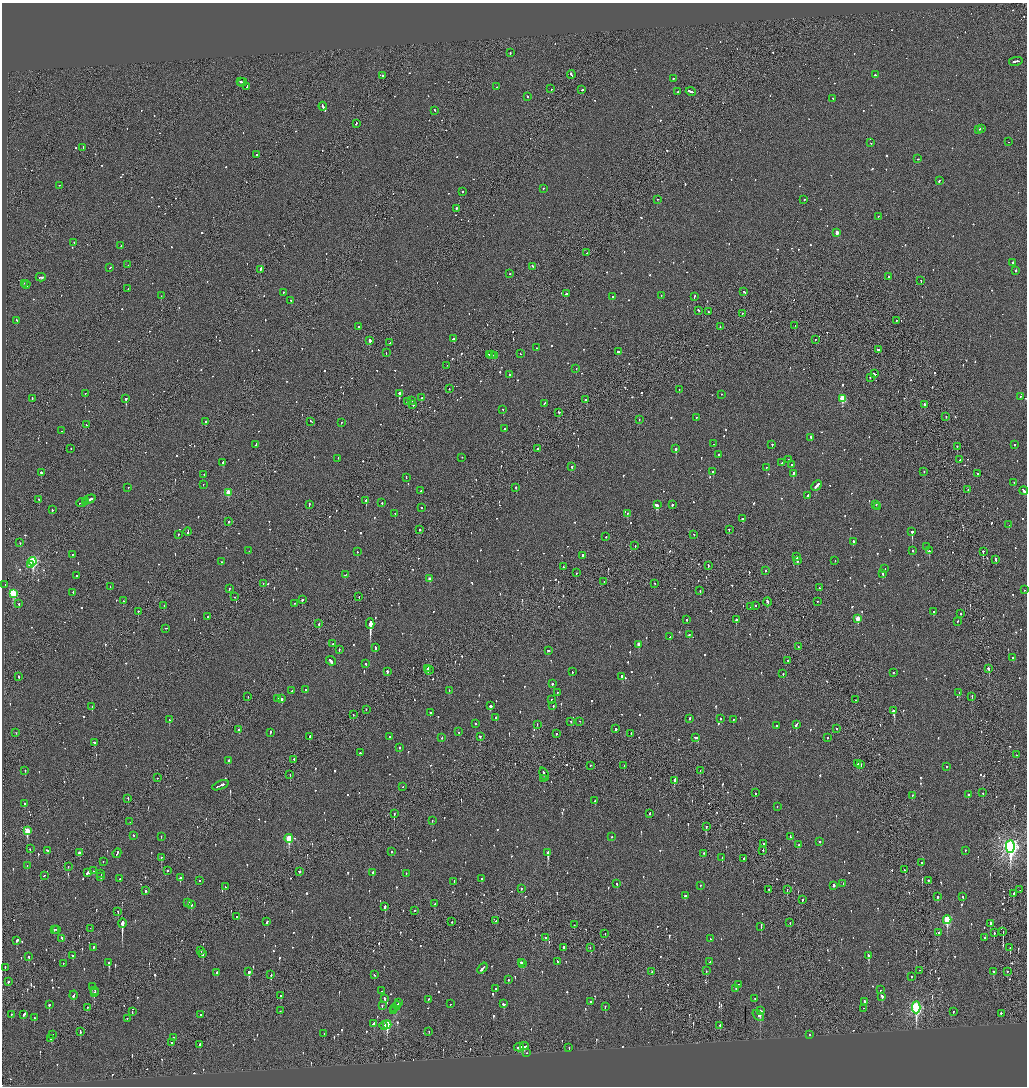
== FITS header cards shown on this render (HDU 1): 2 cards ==
NAXIS1  =                 2050
NAXIS2  =                 2168

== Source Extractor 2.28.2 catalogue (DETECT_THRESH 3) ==
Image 2050 x 2168 px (HDU 1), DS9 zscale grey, zoomed out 1/2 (1 PNG px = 2 x 2 image px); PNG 1029 x 1088 px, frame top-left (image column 2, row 2167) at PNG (2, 3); each listed source drawn as its Kron ellipse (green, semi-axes under 4 px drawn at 4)
Background -0.112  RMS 0.098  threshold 0.293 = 3 sigma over >= 5 px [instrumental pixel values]
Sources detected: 1295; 69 cannot appear on this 1/2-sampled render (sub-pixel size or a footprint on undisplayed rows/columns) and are neither listed nor drawn; of the other 1226, the 500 brightest by FLUX_AUTO listed and drawn (726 fainter detections omitted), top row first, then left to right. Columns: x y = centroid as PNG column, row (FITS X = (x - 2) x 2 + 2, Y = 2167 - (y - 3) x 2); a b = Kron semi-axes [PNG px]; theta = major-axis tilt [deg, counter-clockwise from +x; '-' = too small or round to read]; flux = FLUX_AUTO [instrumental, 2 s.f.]
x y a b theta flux
510 53 2 2 - 74
1016 61 7 2 10 340
571 74 4 2 - 220
382 75 2 2 - 180
875 75 2 2 - 130
673 78 2 2 - 170
240 82 2 2 - 130
242 82 5 2 - 270
247 86 3 1 - 100
496 87 2 2 - 54
551 89 2 2 - 73
582 90 2 2 - 150
691 91 5 2 - 470
678 92 2 2 - 110
527 97 2 2 - 95
833 98 2 2 - 52
323 106 4 2 - 250
434 110 2 2 - 57
356 124 2 1 - 180
981 128 3 2 - 130
978 129 3 2 - 100
1008 142 2 2 - 60
871 143 2 2 - 55
83 147 2 2 - 72
257 154 2 2 - 53
918 159 2 2 - 65
939 181 3 2 - 78
59 185 2 1 - 60
543 188 2 2 - 110
462 191 2 2 - 200
657 199 2 2 - 85
804 199 2 2 - 130
456 208 2 2 - 160
878 216 2 1 - 58
837 233 3 2 - 190
74 242 2 2 - 90
121 246 2 1 - 69
587 253 2 2 - 50
1012 262 2 2 - 600
128 265 2 2 - 66
532 266 3 2 - 86
110 267 2 2 - 110
260 269 3 2 - 330
1016 270 2 2 - 100
510 274 2 2 - 75
41 277 5 2 - 190
889 277 2 2 - 370
921 281 2 2 - 82
24 283 2 2 - 80
26 284 4 2 - 240
128 288 2 1 - 55
744 292 3 2 - 120
283 293 2 2 - 52
566 294 2 2 - 420
161 296 2 2 - 70
661 296 2 2 - 68
694 296 3 2 - 97
612 297 3 2 - 210
291 300 2 2 - 49
699 310 3 2 - 110
708 312 2 2 - 70
742 313 2 2 - 60
17 320 2 2 - 65
897 320 2 1 - 52
358 326 2 2 - 80
795 326 2 1 - 98
720 327 2 2 - 72
454 338 3 2 - 200
815 339 2 1 - 210
370 341 2 2 - 1800
390 343 2 2 - 71
536 348 2 2 - 90
879 349 4 2 - 88
618 352 2 2 - 140
386 353 2 2 - 100
490 354 3 1 - 110
520 354 2 2 - 80
492 355 2 2 - 140
495 355 3 2 - 210
447 365 2 1 - 51
576 368 2 2 - 55
874 374 4 2 - 250
509 375 2 2 - 290
870 377 2 2 - 59
449 389 2 2 - 50
679 389 2 2 - 59
85 393 2 2 - 92
399 393 2 2 - 1900
721 394 2 2 - 52
1020 396 2 2 - 150
126 398 2 2 - 1700
421 398 2 2 - 470
843 398 3 3 - 900
32 399 3 2 - 100
412 400 2 2 - 330
586 400 3 2 - 210
407 402 2 2 - 390
544 403 2 2 - 55
413 405 2 2 - 200
924 405 2 1 - 350
503 409 2 2 - 70
559 412 2 2 - 84
696 417 2 2 - 62
946 417 2 1 - 62
639 419 2 2 - 57
311 421 4 2 - 120
205 422 2 2 - 85
341 422 2 2 - 83
86 425 2 2 - 71
505 429 2 2 - 280
61 431 2 2 - 49
811 437 4 2 - 180
256 444 4 2 - 120
713 444 2 2 - 88
772 444 2 2 - 360
1014 444 2 2 - 72
957 446 2 1 - 200
71 448 2 1 - 49
537 448 2 2 - 85
676 449 2 2 - 630
718 455 2 2 - 200
462 457 2 2 - 61
338 458 2 2 - 79
960 459 2 2 - 62
788 460 2 2 - 92
223 462 3 2 - 350
782 463 2 2 - 77
791 464 2 2 - 110
572 467 2 2 - 360
766 467 2 2 - 53
924 471 2 1 - 55
713 472 2 2 - 270
41 473 3 2 - 410
793 473 3 2 - 210
977 473 2 2 - 50
204 474 2 2 - 51
406 477 3 2 - 51
1014 482 2 2 - 56
203 484 2 2 - 140
816 485 6 2 45 370
128 487 2 2 - 74
516 487 2 2 - 120
968 489 2 2 - 70
421 491 3 2 - 52
1024 491 4 2 - 190
228 492 3 3 - 460
808 495 3 2 - 100
39 499 2 2 - 60
89 499 6 2 22 270
366 500 2 2 - 440
85 501 2 1 - 81
81 503 5 2 - 260
382 503 2 2 - 60
309 504 3 2 - 120
876 504 2 2 - 54
657 505 3 2 - 990
672 505 2 2 - 230
878 506 2 2 - 49
422 508 2 2 - 81
52 510 2 2 - 120
395 513 2 2 - 110
627 513 2 2 - 190
742 518 3 2 - 120
229 522 2 2 - 77
1009 525 2 2 - 100
729 529 2 2 - 120
419 530 2 2 - 66
188 531 4 2 - 140
912 531 2 2 - 2500
178 534 2 2 - 130
694 535 2 1 - 77
606 537 2 2 - 120
853 542 3 2 - 210
20 543 2 2 - 100
635 546 2 2 - 74
927 547 3 2 - 250
249 551 2 2 - 53
357 551 2 2 - 50
912 551 2 2 - 48
929 551 2 2 - 320
983 551 2 2 - 350
72 555 2 2 - 130
582 555 2 2 - 320
796 557 4 2 - 220
996 559 3 2 - 130
797 560 3 2 - 150
835 560 2 1 - 71
33 561 4 3 - 2900
221 562 2 2 - 53
31 564 2 2 - 130
708 566 3 1 - 120
563 567 2 2 - 92
885 569 2 2 - 130
765 570 2 2 - 50
576 573 2 2 - 62
883 574 2 2 - 130
345 575 4 2 - 100
76 576 2 2 - 55
430 579 3 2 - 180
604 581 2 1 - 55
263 583 2 1 - 71
654 583 2 1 - 91
5 585 2 1 - 68
110 587 2 2 - 59
819 588 2 2 - 54
229 589 3 2 - 95
1024 590 2 2 - 72
700 591 2 1 - 52
73 592 3 2 - 74
13 593 3 3 - 1200
235 597 2 1 - 55
359 597 2 1 - 76
302 600 2 2 - 230
123 601 2 2 - 59
817 601 2 2 - 63
767 602 4 2 - 290
295 603 2 2 - 55
19 604 2 2 - 87
164 606 2 1 - 57
755 606 2 2 - 72
751 607 2 1 - 75
138 611 2 2 - 110
934 612 2 2 - 160
961 614 2 2 - 51
208 617 2 2 - 65
858 619 3 3 - 340
687 620 2 2 - 74
736 620 2 2 - 330
958 621 2 2 - 70
319 624 2 2 - 96
370 624 5 2 - 26000
166 628 3 1 - 82
689 635 2 2 - 100
670 637 3 2 - 81
333 644 2 2 - 77
639 644 3 2 - 170
798 646 2 2 - 50
375 647 3 2 - 220
339 649 3 2 - 94
548 650 3 2 - 65
1013 658 2 2 - 65
788 660 2 1 - 84
331 661 5 2 - 200
366 664 2 2 - 58
428 668 4 1 - 150
989 668 2 2 - 220
429 670 4 2 - 170
387 671 2 2 - 340
572 672 2 2 - 63
893 672 2 2 - 63
783 674 2 2 - 80
19 676 2 2 - 130
622 677 2 2 - 59
552 684 2 2 - 120
305 689 2 2 - 92
449 690 2 2 - 58
292 691 2 1 - 51
557 692 2 2 - 70
959 692 2 2 - 280
972 696 3 1 - 55
248 697 2 1 - 52
278 699 2 2 - 50
282 699 2 2 - 390
551 699 2 2 - 50
856 700 2 2 - 52
490 706 3 2 - 160
553 706 2 2 - 97
92 707 2 2 - 240
366 709 2 2 - 72
893 711 3 3 - 440
430 713 2 2 - 82
353 715 2 1 - 64
496 717 2 2 - 110
689 719 3 2 - 160
721 719 2 2 - 64
733 719 2 2 - 65
169 720 2 2 - 130
571 721 2 2 - 50
579 721 2 2 - 63
475 723 2 2 - 75
537 724 2 1 - 49
796 724 4 2 - 160
776 725 2 2 - 75
837 728 2 2 - 58
615 729 2 2 - 520
239 730 3 2 - 71
270 732 3 2 - 130
459 732 2 2 - 160
16 733 2 2 - 55
556 733 2 2 - 63
631 733 2 2 - 57
309 736 3 1 - 64
480 736 2 2 - 130
389 737 2 2 - 94
696 737 4 2 - 140
442 738 2 2 - 64
827 738 2 2 - 62
94 742 3 2 - 70
400 747 2 2 - 71
360 753 2 2 - 170
1016 755 2 2 - 52
294 759 2 1 - 66
228 761 3 2 - 97
858 763 3 2 - 150
861 764 2 2 - 120
590 765 2 2 - 150
624 766 2 1 - 50
947 766 2 2 - 120
25 770 2 2 - 72
700 770 2 1 - 52
290 774 2 1 - 85
544 774 7 2 -67 210
157 778 2 1 - 69
543 778 2 1 - 55
674 780 3 2 - 2200
220 785 9 2 22 290
403 787 2 1 - 65
755 793 3 2 - 310
983 793 2 2 - 55
912 795 2 2 - 50
968 795 2 2 - 220
128 798 2 2 - 85
595 801 2 2 - 67
25 803 2 2 - 67
777 806 2 2 - 68
650 813 2 2 - 76
394 814 2 1 - 340
432 820 2 2 - 56
130 822 2 1 - 52
706 827 2 2 - 93
27 831 4 3 - 550
133 835 2 2 - 64
161 836 2 1 - 51
612 837 2 2 - 52
790 837 3 2 - 75
289 838 4 3 - 730
820 841 2 2 - 120
763 844 2 2 - 96
799 845 2 2 - 50
1010 846 6 4 90 8300
30 849 2 2 - 59
47 850 3 2 - 150
763 850 2 2 - 110
965 850 2 2 - 73
391 851 2 2 - 97
79 852 3 2 - 82
548 852 4 2 - 730
117 853 5 2 - 170
704 853 3 2 - 55
161 857 2 2 - 81
722 857 2 1 - 83
744 858 2 1 - 55
103 861 2 2 - 120
922 862 3 2 - 80
27 865 2 2 - 59
68 866 2 1 - 59
905 870 2 2 - 53
93 871 2 2 - 48
167 871 2 2 - 170
299 871 2 2 - 71
373 872 2 2 - 70
87 873 3 2 - 420
406 873 2 2 - 58
101 874 2 2 - 76
44 875 3 2 - 94
101 876 2 2 - 170
180 878 3 2 - 84
120 879 2 2 - 52
481 879 2 2 - 71
928 880 2 2 - 62
200 881 2 2 - 78
454 881 2 2 - 89
843 883 2 2 - 49
617 884 2 2 - 83
701 885 2 2 - 74
833 885 3 2 - 150
225 887 2 2 - 56
521 889 2 2 - 48
769 889 2 2 - 120
787 889 2 1 - 49
1020 890 2 1 - 62
145 891 2 2 - 170
1013 893 3 2 - 100
685 896 3 2 - 88
938 897 3 2 - 110
963 897 2 2 - 78
802 899 2 2 - 50
188 902 2 2 - 200
435 904 3 2 - 100
191 905 2 2 - 73
385 906 3 2 - 340
414 910 2 2 - 81
118 911 2 1 - 83
237 916 2 2 - 69
947 920 4 3 - 1400
496 921 2 1 - 48
267 922 3 2 - 180
452 922 2 1 - 76
122 923 5 2 - 11000
790 923 2 1 - 79
990 923 4 2 - 130
574 925 2 1 - 48
761 926 4 2 - 150
90 928 2 1 - 48
54 929 2 2 - 120
57 929 2 2 - 110
1003 931 3 1 - 190
939 932 3 2 - 160
605 933 2 1 - 150
994 933 3 2 - 160
985 937 2 2 - 150
545 938 2 2 - 77
62 939 4 2 - 290
710 939 2 2 - 59
17 940 3 2 - 150
93 947 2 2 - 65
564 947 2 2 - 470
590 947 2 2 - 81
1010 948 3 1 - 120
201 950 2 1 - 58
203 954 3 2 - 140
73 955 2 2 - 63
868 955 3 2 - 320
29 956 2 2 - 95
557 961 2 2 - 56
521 962 2 2 - 170
710 962 2 2 - 63
63 963 2 1 - 62
109 963 3 2 - 430
523 963 2 2 - 220
5 967 2 2 - 110
482 968 6 2 51 210
920 970 2 1 - 92
706 971 2 2 - 70
993 971 3 2 - 90
1007 971 2 2 - 88
217 972 2 2 - 67
249 972 3 2 - 370
652 972 2 1 - 220
271 975 3 2 - 74
374 975 2 2 - 67
911 976 2 1 - 66
508 980 2 2 - 80
8 982 2 2 - 400
738 984 2 2 - 50
92 987 2 2 - 97
496 989 2 2 - 54
736 989 2 2 - 61
880 990 2 2 - 71
95 991 2 1 - 96
382 991 2 2 - 48
94 993 3 2 - 180
74 995 4 2 - 150
281 996 3 2 - 140
882 996 3 2 - 210
385 998 3 2 - 110
755 998 2 2 - 50
428 999 2 2 - 100
864 1001 3 2 - 160
590 1002 2 2 - 160
399 1003 3 2 - 170
451 1004 2 2 - 65
504 1004 3 3 - 140
49 1005 3 2 - 230
397 1005 4 2 - 220
382 1006 2 2 - 52
605 1006 2 2 - 59
87 1007 3 2 - 110
916 1007 6 4 -89 3700
395 1008 3 1 - 180
863 1008 2 2 - 66
393 1010 2 2 - 98
280 1011 2 2 - 72
760 1011 3 2 - 400
953 1011 2 1 - 280
132 1012 2 2 - 49
1001 1013 2 2 - 130
11 1014 2 1 - 85
24 1014 4 2 - 190
200 1014 2 2 - 140
758 1015 7 4 -40 48
34 1018 2 2 - 110
127 1018 2 1 - 130
374 1023 3 2 - 250
387 1024 4 3 - 1100
720 1025 2 1 - 220
384 1026 4 2 - 84
80 1031 3 2 - 100
429 1032 2 1 - 83
53 1034 2 2 - 140
324 1034 2 2 - 51
809 1034 2 1 - 66
173 1037 2 2 - 63
51 1039 2 2 - 70
172 1043 2 2 - 140
200 1044 3 2 - 110
524 1046 4 3 - 240
519 1047 5 3 - 200
569 1048 2 2 - 76
526 1053 2 1 - 110
At the frame edge (FLAGS 8, measured only in part): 1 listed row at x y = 1024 491
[726 fainter detections neither listed nor drawn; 69 sub-pixel or undisplayed-footprint detections neither listed nor drawn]